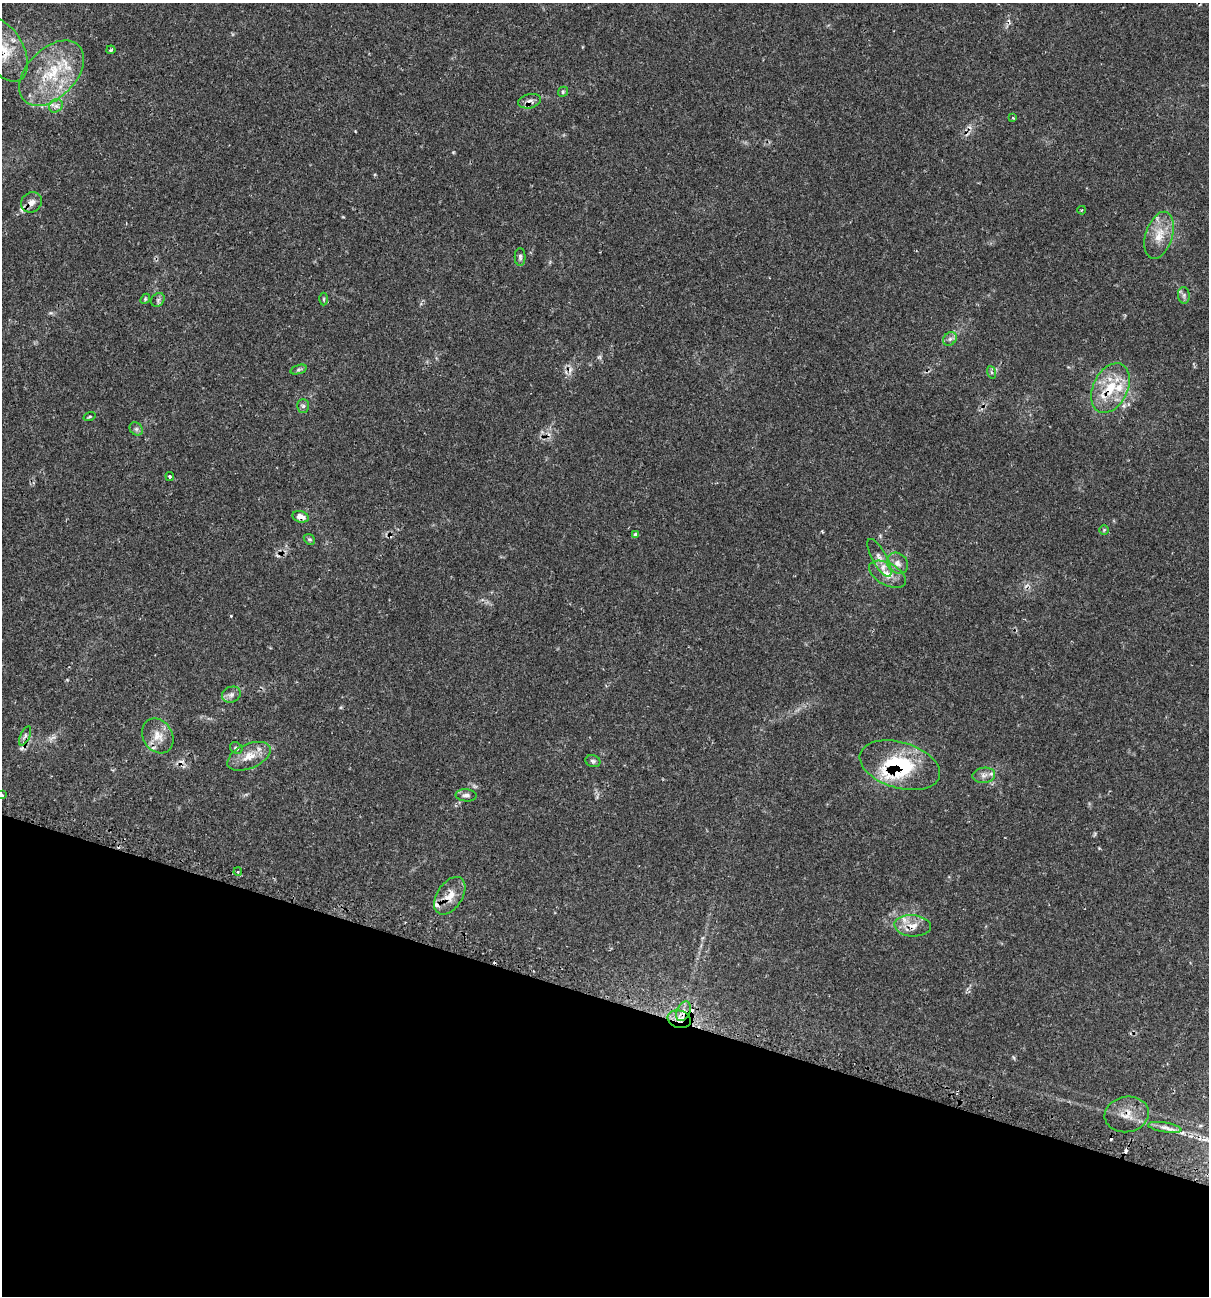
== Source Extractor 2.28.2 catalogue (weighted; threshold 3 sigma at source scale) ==
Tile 15 of 4 x 4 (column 3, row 4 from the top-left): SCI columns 2682-3888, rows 43-1336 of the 5431 x 5468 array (HDU 1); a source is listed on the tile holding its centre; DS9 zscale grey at full resolution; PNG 1211 x 1298 px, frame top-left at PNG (2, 3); each listed source drawn as its Kron ellipse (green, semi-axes under 4 px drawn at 4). Shown black and unused: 23% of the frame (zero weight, under 2 of 3 exposures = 3% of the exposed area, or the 3 px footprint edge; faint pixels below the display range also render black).
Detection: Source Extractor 2.28.2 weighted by HDU 2 'WHT'; one run over the whole footprint, this tile lists its part. Background 0.0817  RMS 0.0039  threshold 0.0176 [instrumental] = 3 sigma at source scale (4.5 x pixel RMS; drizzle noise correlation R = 1.50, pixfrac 1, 0.05/0.05 arcsec/px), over >= 5 px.
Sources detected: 61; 8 cosmic-ray / hot-pixel residue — neither listed nor drawn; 6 inside a brighter listed object's ellipse — not listed separately; the other 47 listed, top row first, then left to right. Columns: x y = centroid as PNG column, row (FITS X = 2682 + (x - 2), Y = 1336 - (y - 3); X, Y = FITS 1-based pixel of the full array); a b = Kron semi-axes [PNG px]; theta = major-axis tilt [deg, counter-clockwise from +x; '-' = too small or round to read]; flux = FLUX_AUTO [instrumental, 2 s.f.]
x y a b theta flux
3 50 34 20 -61 13
111 50 5 3 - 0.51
51 73 39 24 46 23
563 92 5 4 - 0.53
530 101 11 7 14 2
56 106 7 6 - 1.5
1013 118 3 3 - 0.47
31 202 11 10 - 2.4
1082 210 4 2 - 0.28
1159 235 24 13 73 7.6
520 257 9 5 -90 0.93
1184 295 8 6 -84 1
145 299 5 4 - 0.53
323 299 6 4 89 0.6
158 300 7 6 - 0.96
950 339 7 6 - 1.2
298 370 8 4 19 0.71
991 372 6 4 -71 0.67
1110 388 26 17 64 13
303 406 7 6 - 1
89 417 6 3 19 0.41
136 429 7 6 - 0.97
170 477 4 4 - 0.86
301 517 8 5 -18 3.3
1104 530 5 5 - 0.5
635 534 4 4 - 0.74
309 539 6 4 -43 0.64
879 558 21 7 -61 2.9
897 563 11 9 -44 2.8
888 574 20 11 -28 5
231 695 10 7 26 1.7
25 736 10 4 65 1.1
158 736 18 14 -57 5.6
236 748 6 5 - 1
249 756 23 12 23 6.1
593 761 8 6 -18 0.85
900 765 41 23 -17 28
984 775 11 7 7 2.2
2 795 3 3 - 0.58
466 795 10 6 -4 1.4
238 872 4 3 - 0.68
450 896 21 12 56 5.3
913 926 18 10 -4 4.5
683 1011 10 6 66 2.5
679 1019 12 8 -18 3.9
1127 1114 22 17 10 5.9
1165 1127 17 5 -9 1.9
Overlapping masked pixels (flux is a lower limit): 11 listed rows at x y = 3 50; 530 101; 31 202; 1110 388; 158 736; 900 765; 450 896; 913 926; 683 1011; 679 1019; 1127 1114
Isophote crosses this tile's border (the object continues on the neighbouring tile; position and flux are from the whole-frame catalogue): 2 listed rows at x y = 3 50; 2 795
Unlisted compact peaks at least as high as the median listed source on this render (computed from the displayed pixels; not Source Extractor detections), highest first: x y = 231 616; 453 152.